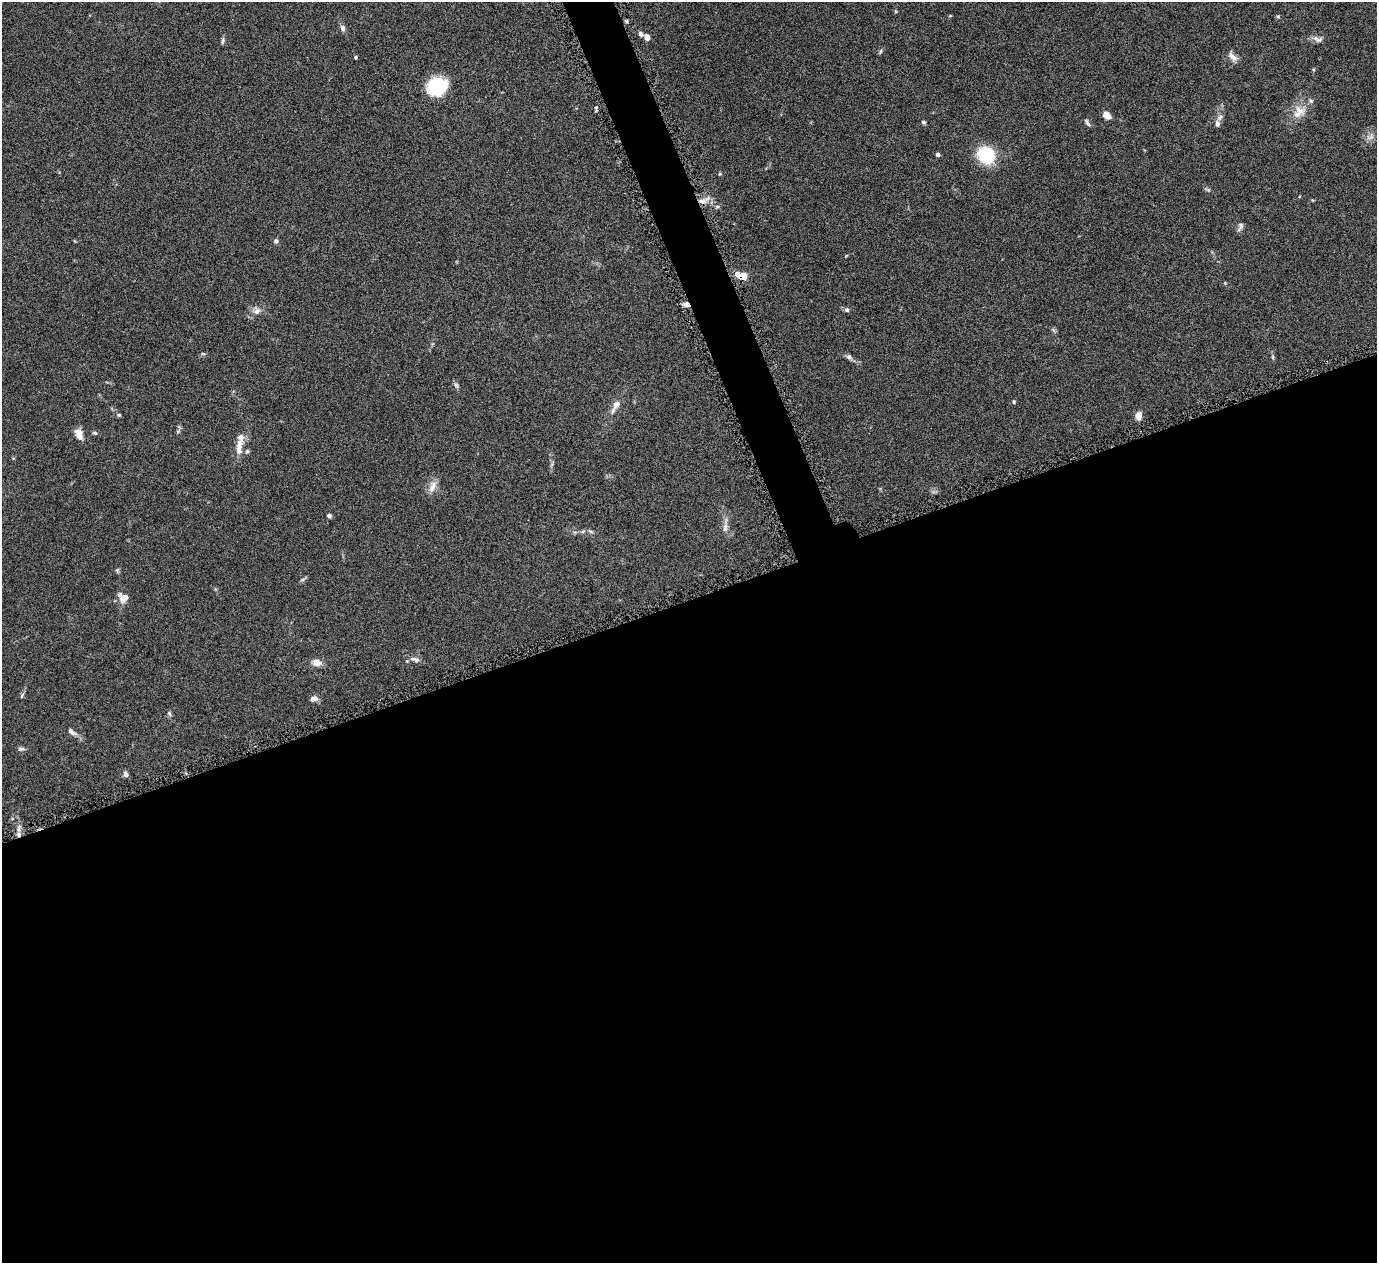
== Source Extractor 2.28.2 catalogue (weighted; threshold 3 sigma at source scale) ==
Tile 15 of 4 x 4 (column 3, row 4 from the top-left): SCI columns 2753-4127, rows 163-1423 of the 5508 x 5497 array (HDU 1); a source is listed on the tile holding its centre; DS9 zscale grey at full resolution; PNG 1379 x 1265 px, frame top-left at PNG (2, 2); no overlay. Shown black and unused: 54% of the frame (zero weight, under 4 of 8 exposures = <1% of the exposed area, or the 3 px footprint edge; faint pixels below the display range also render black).
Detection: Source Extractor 2.28.2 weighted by HDU 2 'WHT'; one run over the whole footprint, this tile lists its part. Background 0.174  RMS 0.0061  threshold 0.025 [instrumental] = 3 sigma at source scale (4.09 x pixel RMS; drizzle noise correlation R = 1.36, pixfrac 0.8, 0.05/0.05 arcsec/px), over >= 5 px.
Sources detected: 56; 1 cosmic-ray / hot-pixel residue — not listed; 2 inside a brighter listed object's ellipse — not listed separately; the other 53 listed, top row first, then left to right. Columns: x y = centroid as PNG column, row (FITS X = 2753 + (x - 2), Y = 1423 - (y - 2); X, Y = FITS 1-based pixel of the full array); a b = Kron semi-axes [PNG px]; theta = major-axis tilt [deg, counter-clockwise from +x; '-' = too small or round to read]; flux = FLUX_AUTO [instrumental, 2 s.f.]
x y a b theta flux
1278 16 5 4 - 0.71
626 21 5 4 - 0.88
342 28 8 6 -65 1.9
640 34 6 5 - 1.7
647 38 7 5 -77 2.7
1318 39 14 8 -16 2.7
222 41 8 5 76 1.2
880 51 7 3 80 0.84
355 57 4 4 - 0.64
1232 57 15 7 -45 3.2
437 87 21 17 8 28
1299 112 20 13 61 8.1
1107 115 8 5 -48 5.9
923 122 5 4 - 0.97
1087 123 11 4 -62 1.2
1217 124 9 6 -80 2
938 154 4 4 - 1.7
986 155 14 13 - 38
719 174 5 3 - 0.51
1208 190 6 4 17 0.79
702 201 10 5 6 3.1
1241 226 9 7 -78 1.8
276 241 6 5 - 1.2
742 276 14 8 -15 7.1
1225 283 4 4 - 0.52
687 305 7 5 -18 2.9
847 310 6 5 - 1.3
257 311 9 8 - 2.7
203 354 6 3 -18 0.62
849 357 8 6 -29 1.7
1273 357 6 4 -72 0.76
456 385 7 6 - 1.4
1014 402 5 4 - 0.63
616 404 11 8 53 4
119 415 5 4 - 0.68
1138 416 9 6 83 3.8
95 433 6 5 - 0.87
79 434 15 9 -65 4.2
239 448 24 8 82 5.9
247 451 6 5 - 0.92
432 487 18 7 69 4.2
329 515 5 4 - 1.4
725 528 12 6 82 2.5
583 531 6 4 19 0.89
124 598 10 9 - 6.2
415 659 13 6 -13 2.6
317 663 12 9 -12 3.7
22 696 8 2 69 0.73
313 699 8 6 20 2.9
169 713 6 4 -46 0.81
72 732 13 6 -36 2.2
21 749 9 5 6 1.3
125 774 8 5 -77 1.6
Overlapping masked pixels (flux is a lower limit): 3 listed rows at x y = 702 201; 742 276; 687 305